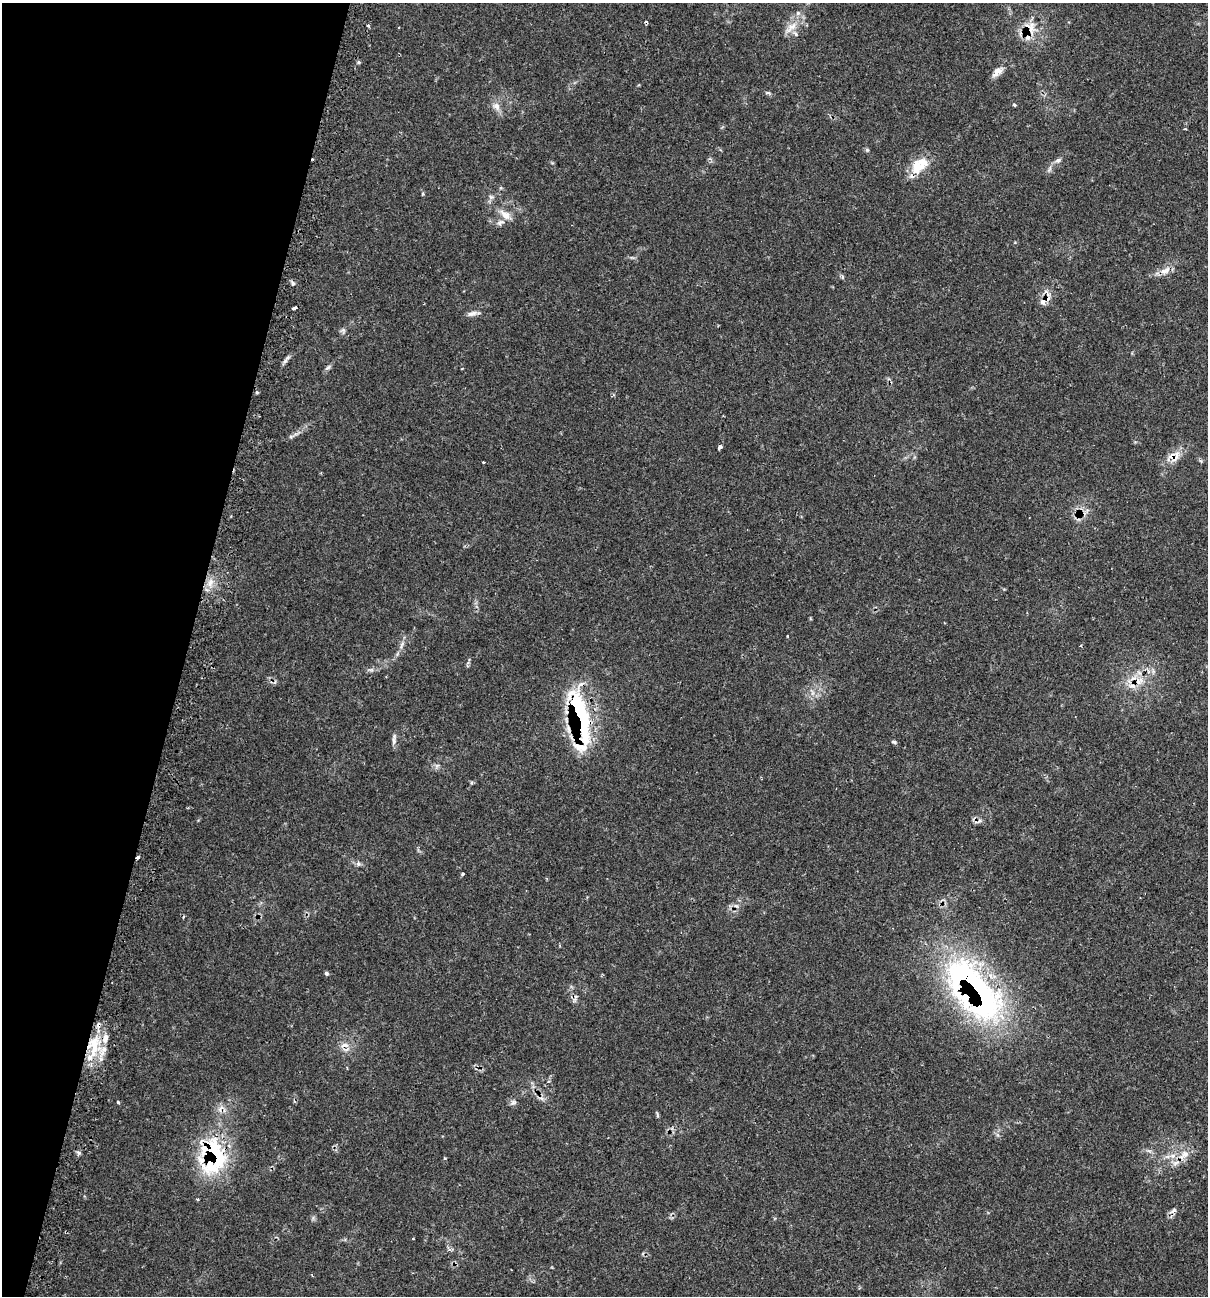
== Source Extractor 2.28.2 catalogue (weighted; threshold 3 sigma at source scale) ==
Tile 9 of 4 x 4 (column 1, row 3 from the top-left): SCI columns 270-1475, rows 1337-2630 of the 5431 x 5468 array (HDU 1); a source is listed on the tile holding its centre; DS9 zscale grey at full resolution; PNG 1210 x 1298 px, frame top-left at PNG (2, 3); no overlay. Shown black and unused: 15% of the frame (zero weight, under 2 of 3 exposures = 3% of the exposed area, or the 3 px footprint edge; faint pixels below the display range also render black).
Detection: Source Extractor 2.28.2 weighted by HDU 2 'WHT'; one run over the whole footprint, this tile lists its part. Background 0.0817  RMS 0.0039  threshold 0.0176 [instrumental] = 3 sigma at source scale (4.5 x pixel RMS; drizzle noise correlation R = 1.50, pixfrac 1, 0.05/0.05 arcsec/px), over >= 5 px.
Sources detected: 69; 6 cosmic-ray / hot-pixel residue — not listed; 14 inside a brighter listed object's ellipse — not listed separately; the other 49 listed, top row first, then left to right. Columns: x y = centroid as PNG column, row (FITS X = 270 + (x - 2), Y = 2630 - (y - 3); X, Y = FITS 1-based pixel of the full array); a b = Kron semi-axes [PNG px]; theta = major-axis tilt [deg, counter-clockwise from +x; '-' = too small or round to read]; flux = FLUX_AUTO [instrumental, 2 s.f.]
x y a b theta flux
368 25 4 3 - 0.7
791 27 23 8 40 4.6
1031 29 20 14 63 7.2
997 72 14 7 43 3.2
768 93 6 4 -18 0.55
1014 104 4 3 - 0.97
496 106 12 9 -53 2.5
867 150 5 5 - 0.51
1058 160 8 6 23 1.1
917 166 22 18 -90 8
1049 170 7 4 54 0.86
491 197 7 5 -43 0.91
505 215 19 9 -38 3.7
1165 270 17 8 23 3.2
293 283 6 5 - 0.81
1043 302 11 8 61 2.7
294 308 4 3 - 2
472 313 14 6 15 1.8
343 330 7 4 -33 0.78
328 367 8 5 40 0.91
291 436 7 4 19 0.68
720 447 4 4 - 2.1
1174 457 20 13 20 4.8
483 462 3 2 - 0.46
210 582 10 7 51 2.7
787 636 3 2 - 0.38
402 645 13 4 68 1.5
1081 645 3 2 - 0.37
371 670 7 4 18 0.84
1139 681 13 10 50 4.3
581 716 77 14 -75 41
568 729 16 5 -71 2.7
394 739 16 5 87 1.4
894 742 7 4 -15 0.71
437 766 8 4 45 0.89
358 864 6 4 72 0.67
463 874 3 3 - 0.84
326 973 5 4 - 0.71
975 988 111 43 -50 130
94 1042 17 15 72 11
345 1045 12 6 2 2.5
118 1102 3 3 - 0.53
513 1102 8 6 35 1.1
657 1115 8 3 -77 0.58
79 1153 6 4 -45 0.75
215 1154 52 24 -74 35
1185 1154 16 9 27 3.9
1174 1210 9 6 38 1.3
413 1239 3 3 - 0.46
Overlapping masked pixels (flux is a lower limit): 11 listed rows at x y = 1031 29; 917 166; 1043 302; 1174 457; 1139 681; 581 716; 568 729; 975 988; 94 1042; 345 1045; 215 1154